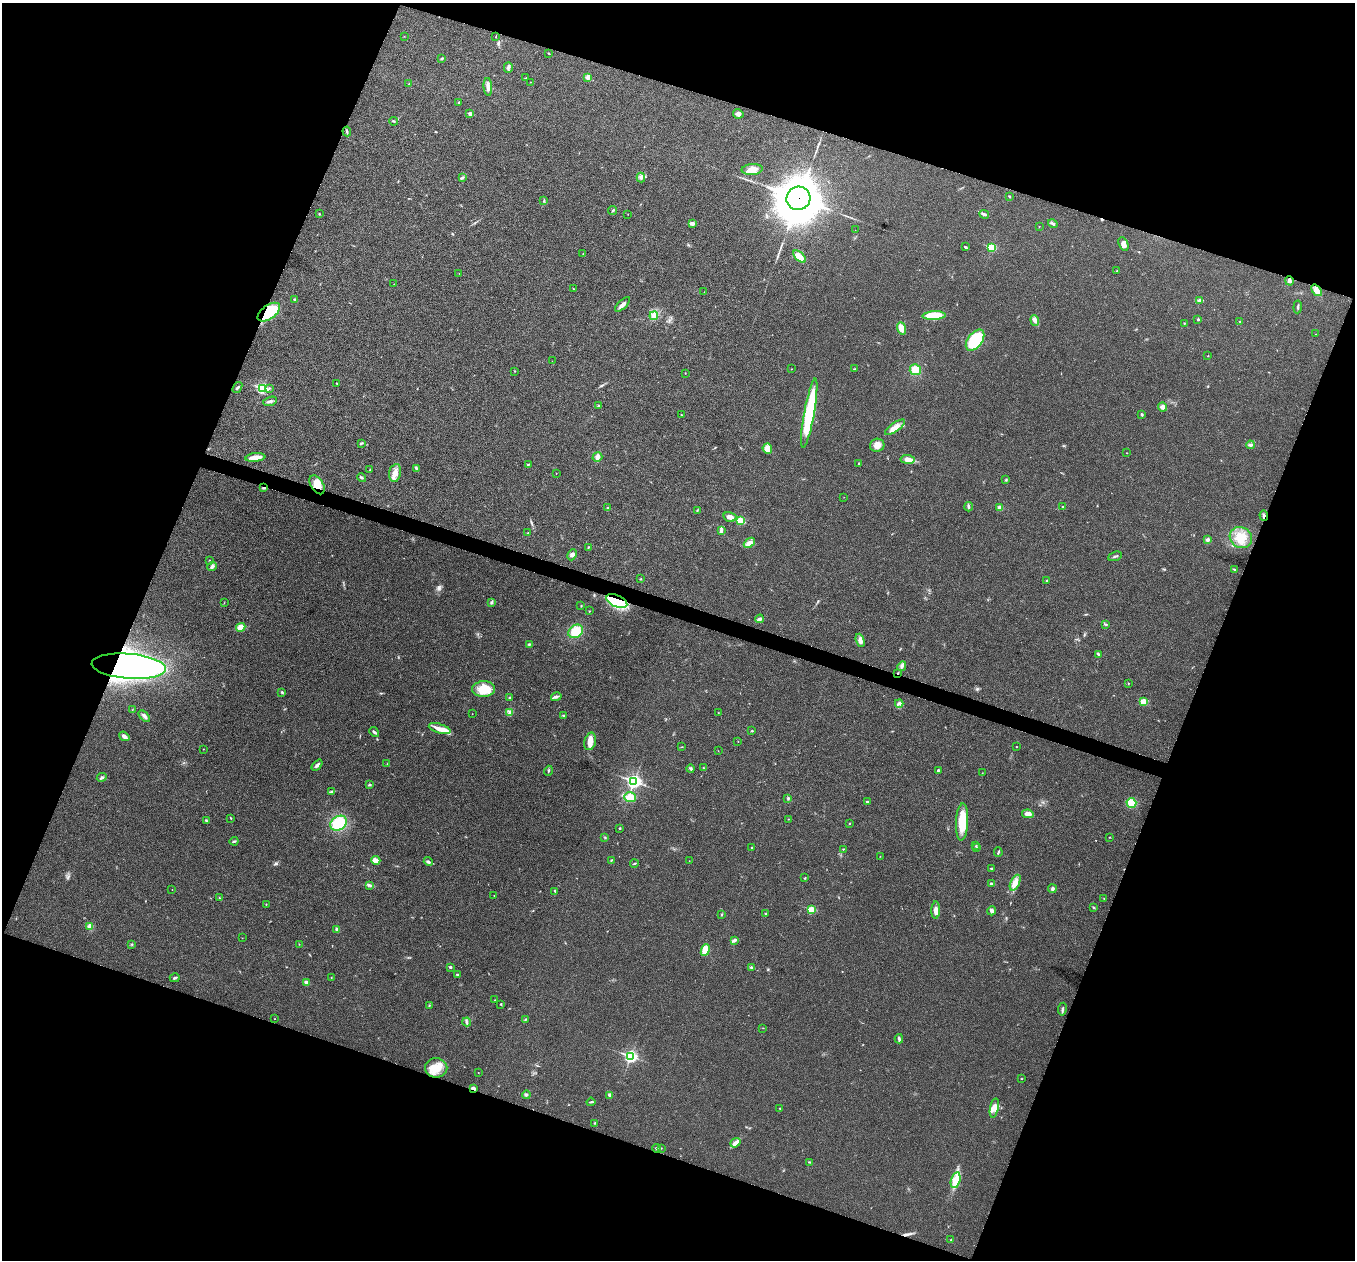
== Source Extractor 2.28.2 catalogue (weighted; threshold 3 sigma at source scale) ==
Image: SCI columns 3-5412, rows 137-5167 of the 5418 x 5433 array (HDU 1 of 3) = the unmasked area's bounding box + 8 px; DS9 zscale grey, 4 x 4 block average (1 PNG px = mean of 4 x 4 image px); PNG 1357 x 1262 px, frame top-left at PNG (2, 3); each listed source drawn as its Kron ellipse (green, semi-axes under 4 px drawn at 4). Shown black and unused: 40% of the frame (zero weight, under 3 of 4 exposures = <1% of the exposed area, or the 3 px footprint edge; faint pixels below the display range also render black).
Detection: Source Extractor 2.28.2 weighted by HDU 2 'WHT'. Background 0.0213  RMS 0.0052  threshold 0.0233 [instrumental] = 3 sigma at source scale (4.5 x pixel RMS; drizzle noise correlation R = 1.50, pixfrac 1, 0.05/0.05 arcsec/px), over >= 5 px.
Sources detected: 260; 1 too faint to see at this stretch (4 x 4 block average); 1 inside a brighter object's white glare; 3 cosmic-ray / hot-pixel residue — neither listed nor drawn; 2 coinciding with a brighter row at this scale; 8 inside a brighter listed object's ellipse — not listed separately; the other 245 listed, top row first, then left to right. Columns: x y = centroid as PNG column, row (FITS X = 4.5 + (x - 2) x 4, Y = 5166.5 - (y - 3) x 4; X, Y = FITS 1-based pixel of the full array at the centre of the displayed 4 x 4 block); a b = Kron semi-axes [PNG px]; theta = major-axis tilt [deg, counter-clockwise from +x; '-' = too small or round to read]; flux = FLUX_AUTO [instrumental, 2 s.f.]
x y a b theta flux
404 36 2 2 - 0.83
496 37 2 2 - 1.1
549 53 3 2 - 2
442 59 3 2 - 3.8
508 68 5 3 - 6.6
526 78 2 2 - 0.95
588 78 2 2 - 16
530 82 2 2 - 0.69
409 84 2 2 - 1.1
488 87 9 3 -85 16
459 103 4 2 - 3.4
470 114 2 2 - 17
738 114 5 4 - 9.5
394 121 4 2 - 2.7
347 131 5 2 - 3.4
752 169 10 5 6 23
463 177 2 2 - 2.1
641 178 5 2 - 5.4
1009 196 2 2 - 3.6
798 198 12 11 - 13000
544 201 3 2 - 2.4
613 210 4 2 - 3
319 214 2 2 - 2.4
628 214 2 2 - 0.98
984 214 5 3 - 5.3
692 223 4 2 - 14
1053 224 5 2 - 6.1
1039 226 2 2 - 0.81
855 230 2 2 - 0.72
1123 244 7 4 -64 16
965 247 3 2 - 2.6
992 248 2 2 - 160
583 254 2 2 - 1.2
800 256 8 4 -45 26
1117 271 2 2 - 1.8
459 273 2 2 - 0.81
1289 281 5 3 - 9.4
394 284 2 2 - 0.79
574 289 2 2 - 0.94
1317 290 6 4 -52 18
704 292 2 2 - 0.62
294 299 2 2 - 2.3
1199 300 3 2 - 3.1
623 304 10 3 44 15
1298 307 6 2 84 4
269 312 13 7 36 140
654 316 4 4 - 18
934 316 11 4 3 84
1198 319 3 2 - 3.9
1035 320 5 3 - 9.6
1240 322 2 2 - 1.7
1184 323 2 2 - 1.4
901 328 6 4 -71 33
1315 334 2 2 - 0.72
975 340 12 7 53 180
1208 356 2 2 - 1.5
552 361 2 2 - 0.46
792 369 2 2 - 0.96
855 369 2 2 - 1.5
915 370 5 5 - 38
515 371 2 2 - 1.4
685 373 2 2 - 1.4
336 383 2 2 - 1.3
237 387 6 2 52 4.2
262 388 3 2 - 320
269 388 2 2 - 2.1
270 401 7 2 17 7.6
599 406 3 2 - 3.6
1163 407 4 4 - 13
809 413 35 5 80 240
1142 414 3 2 - 3.4
681 415 2 2 - 2.2
895 427 12 4 34 20
361 443 3 2 - 2.5
877 445 7 6 - 20
1250 445 4 3 - 6.4
767 449 5 4 - 26
1127 453 2 2 - 0.95
255 457 10 3 6 37
597 457 5 4 - 9.9
907 459 7 3 -6 32
859 463 3 2 - 2.5
528 464 3 2 - 2.2
416 468 3 2 - 4.3
370 469 2 2 - 1.2
395 473 9 6 80 22
556 474 2 2 - 0.9
361 478 4 2 - 3.8
1006 480 2 2 - 1.9
317 485 10 6 -57 37
264 488 4 2 - 4.1
844 497 2 2 - 0.95
968 507 5 2 - 6.7
1000 507 4 2 - 17
1063 507 2 2 - 4.8
608 508 3 2 - 3.1
697 510 2 2 - 1.6
1264 516 5 2 - 6.1
730 517 7 4 -13 14
740 521 3 2 - 130
721 530 3 3 - 4.5
528 533 2 2 - 0.98
1241 538 11 10 - 50
1208 540 3 3 - 7.6
749 543 6 4 41 17
588 547 3 2 - 2.2
572 555 6 4 65 9.6
1115 556 7 2 20 4.4
209 560 2 2 - 1.4
212 566 5 3 - 6.2
1234 570 4 2 - 2.7
640 579 2 2 - 1.1
1047 580 2 2 - 2
617 601 11 6 -23 150
491 602 3 2 - 2.7
224 603 2 2 - 0.9
581 606 2 2 - 1.4
589 611 2 2 - 1.2
760 619 4 3 - 6
1106 624 4 2 - 2.9
241 627 5 3 - 28
576 631 8 6 36 57
860 640 7 4 -71 14
529 644 3 2 - 3.1
1098 654 3 2 - 3.4
129 666 37 12 -5 1500
902 666 5 3 - 7
898 673 3 2 - 1.8
1128 683 2 2 - 2.5
484 689 11 7 1 60
282 692 3 2 - 3.4
556 697 5 3 - 7.3
510 698 3 2 - 2.7
1144 702 2 2 - 100
899 704 4 2 - 4.4
132 710 2 2 - 1
509 712 3 3 - 5.1
718 713 2 2 - 0.88
472 714 2 2 - 0.75
144 716 7 3 -47 8.4
564 716 3 2 - 2.8
440 729 11 4 -17 23
752 731 3 2 - 2
374 732 5 2 - 5.9
124 736 6 3 -36 13
590 741 9 5 76 25
738 742 2 2 - 1.2
681 747 3 2 - 1.7
1016 747 2 2 - 1.2
203 749 2 2 - 0.93
718 751 2 2 - 0.59
387 764 2 2 - 0.92
317 765 6 3 49 8.1
703 768 2 2 - 1.7
691 769 4 3 - 5.5
938 770 2 2 - 3.5
548 771 5 2 - 3.2
982 773 2 2 - 0.62
102 777 5 2 - 4.5
634 781 3 3 - 860
369 785 4 2 - 3.8
332 791 3 2 - 3.2
630 797 6 5 - 32
788 798 3 2 - 3.7
867 802 2 2 - 6.5
1131 803 5 5 - 37
1028 814 6 3 -11 19
231 818 3 2 - 2.1
788 819 2 2 - 0.91
206 820 3 2 - 2.8
962 822 19 6 87 76
339 823 9 6 33 130
849 823 2 2 - 3.6
620 828 2 2 - 2.2
605 837 2 2 - 1.9
1109 837 2 2 - 1.6
234 841 4 2 - 4
976 845 2 2 - 1.7
976 847 2 2 - 1.3
751 848 2 2 - 2.2
843 849 2 2 - 1.8
998 852 4 2 - 3
880 856 2 2 - 0.94
376 860 4 3 - 25
611 860 3 2 - 2.4
428 861 5 2 - 5.5
689 861 2 2 - 0.97
634 863 4 2 - 3
991 869 2 2 - 10
805 878 2 2 - 2.7
991 883 4 2 - 5.1
1015 883 8 4 65 27
369 885 2 2 - 2
172 889 2 2 - 0.61
1052 889 4 3 - 5.5
555 891 3 2 - 2.7
494 895 2 2 - 0.75
219 898 3 2 - 1.7
1104 899 2 2 - 1.2
266 904 2 2 - 1.2
1093 907 2 2 - 2.2
812 910 2 2 - 130
936 910 8 4 87 18
992 911 4 4 - 7.1
766 914 4 2 - 3.8
722 915 2 2 - 1.4
90 927 3 2 - 23
337 929 4 3 - 4.3
242 938 2 2 - 0.66
735 940 3 2 - 2.4
132 944 2 2 - 1.6
299 944 2 2 - 1.1
705 950 6 4 67 41
450 967 2 2 - 7.8
751 967 2 2 - 7.4
457 975 3 2 - 3.5
331 977 2 2 - 0.86
175 978 5 2 - 3.9
306 982 2 2 - 26
495 1000 2 2 - 1.5
501 1004 2 2 - 2.7
429 1005 2 2 - 1.6
1062 1009 6 2 82 4.7
274 1019 2 2 - 1.1
525 1019 2 2 - 1.5
467 1022 4 2 - 4.5
763 1028 2 2 - 1
899 1039 4 2 - 5.5
631 1056 3 2 - 580
436 1068 11 9 1 46
478 1073 2 2 - 0.76
1022 1079 2 2 - 1.2
473 1088 2 2 - 34
526 1095 4 2 - 3.9
610 1095 4 3 - 4.6
591 1102 4 2 - 4
780 1108 2 2 - 2.1
994 1108 10 4 78 18
595 1123 2 2 - 1.2
735 1143 5 3 - 11
656 1148 4 2 - 4.7
661 1148 2 2 - 1.4
809 1162 3 2 - 2.3
956 1180 8 4 75 38
951 1240 2 2 - 1.6
Overlapping masked pixels (flux is a lower limit): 10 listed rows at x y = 798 198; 1289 281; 269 312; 317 485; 264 488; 1264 516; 617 601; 129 666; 898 673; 473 1088
Diffuse or blended objects may show on this block-average render without a row.